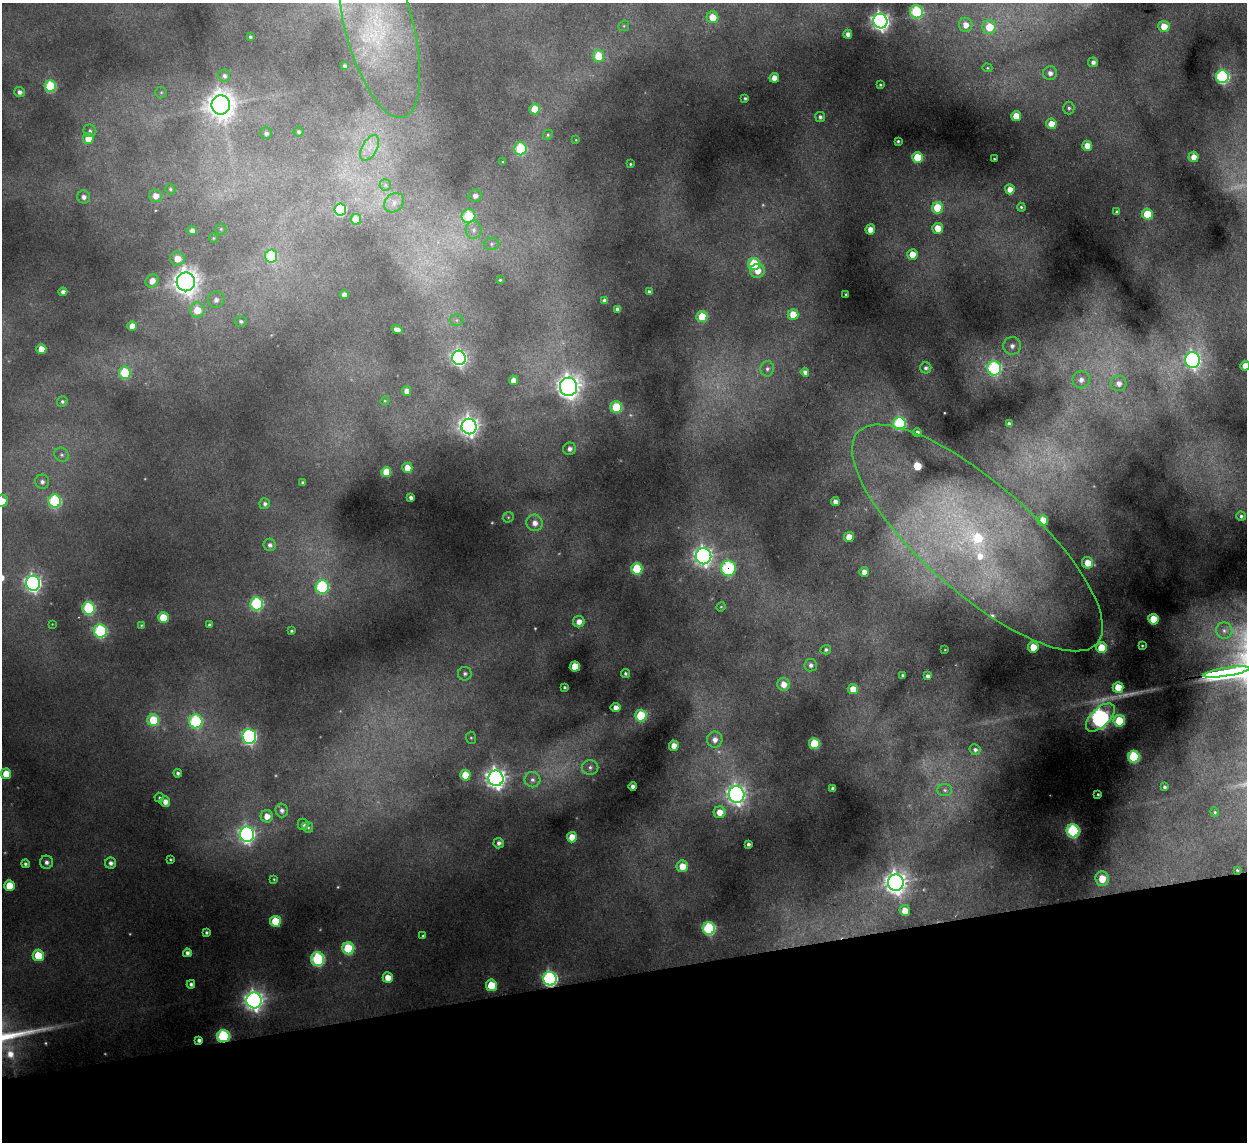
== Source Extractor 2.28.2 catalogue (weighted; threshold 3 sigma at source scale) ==
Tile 14 of 4 x 4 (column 2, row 4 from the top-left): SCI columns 1298-2542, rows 153-1292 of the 5083 x 4981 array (HDU 1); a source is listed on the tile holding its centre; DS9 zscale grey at full resolution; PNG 1249 x 1144 px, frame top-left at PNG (2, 3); each listed source drawn as its Kron ellipse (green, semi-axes under 4 px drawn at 4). Shown black and unused: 15% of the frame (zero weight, under 2 of 3 exposures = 3% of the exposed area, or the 3 px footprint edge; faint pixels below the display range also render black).
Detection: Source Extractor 2.28.2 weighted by HDU 2 'WHT'; one run over the whole footprint, this tile lists its part. Background 0.186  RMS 0.015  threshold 0.0658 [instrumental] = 3 sigma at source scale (4.5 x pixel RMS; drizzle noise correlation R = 1.50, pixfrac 1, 0.05/0.05 arcsec/px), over >= 5 px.
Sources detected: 245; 16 too faint to see at this stretch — neither listed nor drawn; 3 inside a brighter listed object's ellipse — not listed separately; the other 226 listed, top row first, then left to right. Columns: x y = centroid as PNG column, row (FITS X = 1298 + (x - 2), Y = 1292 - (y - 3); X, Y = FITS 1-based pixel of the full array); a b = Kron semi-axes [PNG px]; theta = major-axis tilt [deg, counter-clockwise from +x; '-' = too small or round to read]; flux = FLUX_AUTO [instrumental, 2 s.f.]
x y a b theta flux
916 12 6 6 - 150
712 17 6 5 - 31
880 21 7 7 - 890
966 25 7 7 - 14
379 26 94 34 -75 290
624 26 5 5 - 1.9
1164 26 5 5 - 26
989 27 7 7 - 42
848 34 4 4 - 10
250 37 3 3 - 2.6
598 56 6 5 - 40
1093 62 5 5 - 6.7
345 66 4 3 - 4
987 68 5 4 - 2
1050 73 7 7 - 9.9
224 76 6 6 - 4.9
1222 77 6 6 - 260
774 78 5 4 - 16
880 85 3 3 - 2
50 86 6 5 - 120
19 92 5 5 - 6.5
161 92 6 5 - 2.6
745 98 3 3 - 2.8
221 105 9 9 - 2100
1069 108 6 5 - 4
535 109 5 5 - 34
1016 116 5 5 - 29
820 117 5 5 - 4.9
1051 124 5 5 - 22
90 131 6 6 - 4.9
299 132 5 4 - 3.1
266 133 6 5 - 4.9
548 135 5 4 - 2.4
88 138 5 5 - 29
576 140 3 2 - 1
898 141 3 3 - 2.4
1087 146 5 5 - 18
370 148 14 7 62 14
520 149 6 6 - 120
917 157 5 5 - 56
1194 157 5 5 - 16
994 159 3 2 - 1.2
503 162 4 4 - 1.9
630 164 3 3 - 1.8
385 185 6 5 - 3.4
170 189 5 5 - 2.7
1010 189 5 5 - 15
156 196 6 6 - 15
475 196 6 6 - 8.4
84 197 6 6 - 7.5
394 203 11 8 48 11
1021 207 4 4 - 2.6
937 208 5 5 - 67
340 210 6 6 - 150
1117 212 4 3 - 2.9
1147 214 5 5 - 62
468 216 7 6 - 88
356 219 5 5 - 43
938 228 5 5 - 26
221 229 5 5 - 2.3
870 229 5 4 - 14
192 230 5 4 - 8.3
474 230 9 8 - 10
213 238 5 4 - 1.6
491 244 8 6 1 4.5
912 254 5 5 - 24
271 256 6 6 - 100
177 259 7 7 - 22
754 264 6 6 - 88
757 271 7 7 - 18
500 280 3 3 - 2
152 281 7 6 - 13
186 282 9 9 - 1900
63 292 4 4 - 8
649 292 4 4 - 4.3
846 294 3 2 - 1.5
344 295 4 4 - 10
216 300 8 8 - 9.8
605 300 4 4 - 5.2
617 309 4 4 - 5.5
197 310 7 7 - 34
793 314 5 5 - 30
702 317 5 5 - 50
456 320 7 6 - 4
241 321 6 5 - 4.2
132 326 5 4 - 20
397 330 5 4 - 10
1012 346 9 8 - 11
41 349 5 5 - 21
459 358 7 7 - 470
1193 360 8 7 - 490
1245 366 5 5 - 16
926 368 5 5 - 4.5
994 368 7 7 - 250
767 369 8 6 81 5.7
805 372 4 4 - 7.1
125 373 6 6 - 87
513 380 5 4 - 9.9
1081 380 8 8 - 12
1118 383 8 7 - 11
568 387 9 8 - 1600
407 391 5 4 - 11
62 401 5 5 - 3.7
385 401 5 4 - 1.7
616 407 6 5 - 86
899 423 6 6 - 210
1009 424 4 3 - 3.7
469 427 8 7 - 930
917 432 4 4 - 5.1
570 449 6 6 - 8.1
62 455 8 7 - 4.9
407 468 5 5 - 23
386 472 5 5 - 36
42 482 7 7 - 6.7
303 482 3 3 - 2.9
411 498 4 4 - 5.6
2 501 6 6 - 20
55 501 6 6 - 170
835 502 4 4 - 10
265 504 5 5 - 4.7
1241 516 5 4 - 4.1
508 517 6 5 - 2.4
1043 521 5 5 - 35
535 523 8 8 - 13
849 537 5 5 - 23
977 538 160 55 -41 770
270 545 6 6 - 6.2
703 556 8 8 - 840
1088 563 6 5 - 25
728 568 8 7 - 170
637 569 6 5 - 96
864 572 5 4 - 12
33 583 7 7 - 640
322 587 7 6 - 200
256 604 6 6 - 200
721 607 5 4 - 1.8
89 608 6 6 - 150
163 618 5 5 - 47
1153 619 5 5 - 55
579 622 6 5 - 13
52 624 4 4 - 1.3
141 625 3 3 - 1.6
209 625 3 3 - 3.2
100 631 6 6 - 220
291 631 3 3 - 2.7
1224 631 8 8 - 7.9
1142 646 3 2 - 1.6
1033 647 5 5 - 32
1102 648 5 5 - 60
826 650 5 4 - 3.4
945 650 2 2 - 0.85
811 665 6 6 - 6.3
575 667 5 5 - 50
1226 672 23 3 9 6500
625 673 4 4 - 3.7
465 674 7 6 - 5.3
903 675 3 3 - 2.7
928 676 4 4 - 5.8
784 684 6 6 - 17
564 687 3 3 - 2.4
1118 687 5 5 - 40
853 689 5 5 - 22
616 708 5 4 - 12
641 716 6 5 - 90
1100 717 18 9 44 790
153 720 6 6 - 64
196 721 7 7 - 190
1119 721 6 5 - 78
249 737 7 7 - 430
471 738 6 5 - 2.6
715 740 8 7 - 12
814 744 5 5 - 88
674 746 5 5 - 16
975 750 5 5 - 5.1
1134 757 6 6 - 150
590 767 8 7 - 7
178 773 4 4 - 3.9
6 774 5 5 - 39
465 775 5 5 - 46
496 778 8 7 - 1100
532 780 8 7 - 7.5
633 786 4 4 - 8.5
1164 787 4 3 - 3.8
833 788 4 4 - 4.3
945 790 7 6 - 4.1
1098 794 3 2 - 1.8
737 795 8 8 - 920
159 797 5 5 - 2.2
165 802 5 5 - 12
282 810 7 6 - 6.8
720 812 6 6 - 24
1215 812 5 4 - 2.2
267 816 6 6 - 17
303 824 6 5 - 6
308 827 5 5 - 3.5
1073 831 6 6 - 250
247 834 7 7 - 550
572 837 5 5 - 29
499 843 5 5 - 5.9
748 844 4 3 - 4.9
170 859 3 3 - 1.7
46 862 6 6 - 7
111 863 5 5 - 7.3
25 864 4 4 - 3.9
682 866 6 5 - 28
1237 870 3 3 - 1.9
274 879 4 3 - 1.6
1102 879 7 7 - 39
896 883 8 8 - 1300
9 886 5 5 - 42
905 910 5 5 - 22
275 921 5 5 - 79
709 928 6 6 - 220
206 933 3 3 - 3
423 936 4 3 - 2.4
348 948 6 6 - 110
187 953 4 4 - 6.7
38 955 6 5 - 61
318 959 7 6 - 210
388 977 5 5 - 21
550 979 7 6 - 460
191 984 4 4 - 5.3
491 985 6 5 - 50
254 1000 8 8 - 1000
223 1036 6 6 - 230
199 1040 4 4 - 6.1
Overlapping masked pixels (flux is a lower limit): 4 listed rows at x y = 728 568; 1237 870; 550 979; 223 1036
Isophote crosses this tile's border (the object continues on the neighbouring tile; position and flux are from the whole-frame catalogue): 3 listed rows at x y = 379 26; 1245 366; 2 501
Unlisted compact peaks at least as high as the median listed source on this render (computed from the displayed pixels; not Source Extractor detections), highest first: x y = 10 1054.